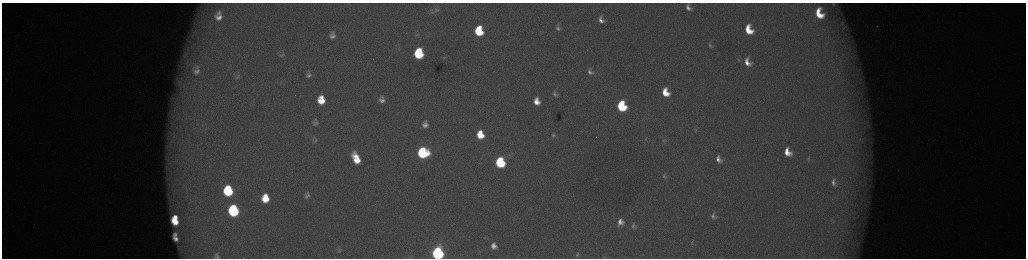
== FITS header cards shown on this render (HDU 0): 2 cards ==
NAXIS1  =                 2048 /fastest changing axis
NAXIS2  =                  512 /next to fastest changing axis

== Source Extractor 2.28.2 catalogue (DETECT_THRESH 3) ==
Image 2048 x 512 px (HDU 0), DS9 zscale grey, zoomed out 1/2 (1 PNG px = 2 x 2 image px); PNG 1028 x 260 px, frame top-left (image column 1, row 511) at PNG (2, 3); no overlay
Background 175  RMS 2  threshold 6.12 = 3 sigma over >= 5 px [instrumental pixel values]
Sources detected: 67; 3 cannot appear on this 1/2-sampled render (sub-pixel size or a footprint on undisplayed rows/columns) and are not listed; the other 64 listed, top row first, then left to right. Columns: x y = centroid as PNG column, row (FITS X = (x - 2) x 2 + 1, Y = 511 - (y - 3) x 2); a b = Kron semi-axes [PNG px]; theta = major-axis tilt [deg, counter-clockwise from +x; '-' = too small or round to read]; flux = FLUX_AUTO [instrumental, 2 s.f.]
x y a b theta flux
833 4 8 8 - 1900
688 7 11 7 -60 3100
437 9 8 4 8 930
432 12 6 4 -18 550
819 13 13 9 -65 13000
218 16 13 10 86 5100
601 20 10 7 -76 3000
558 28 9 6 -73 1700
749 30 9 6 -66 12000
479 31 8 6 -80 23000
332 35 7 6 - 2200
417 35 6 2 13 420
710 45 9 4 -66 1100
185 53 9 4 26 1700
419 53 8 6 -86 33000
282 55 9 6 20 1300
444 57 4 2 - 270
738 60 5 3 - 550
747 62 11 7 -65 5000
197 67 12 7 -53 2900
197 71 13 10 -24 3900
590 71 10 7 -70 2300
308 75 6 4 68 1500
237 77 7 4 -17 800
665 92 8 6 -65 9800
555 94 7 5 -79 1200
321 100 7 6 - 9900
382 100 6 5 - 2100
537 101 7 5 -79 5100
621 106 8 6 -70 40000
315 123 7 4 14 1000
425 124 7 6 - 2500
695 130 6 4 -51 730
480 135 7 6 - 11000
553 135 5 4 - 770
645 139 5 3 - 430
315 140 6 5 - 900
664 140 7 6 - 1300
787 152 9 7 -61 7100
423 153 8 7 - 59000
356 158 11 6 -65 11000
718 159 9 6 -61 3100
808 159 8 3 -83 750
500 162 7 6 - 51000
664 176 9 6 -87 1200
833 183 6 4 -77 1700
228 191 9 7 -84 34000
307 195 6 4 79 1300
265 198 7 6 - 10000
233 210 8 7 - 61000
713 216 8 7 - 1800
175 217 4 3 - 3700
175 222 8 5 -42 8700
620 222 9 7 78 3600
633 226 9 7 -82 1600
175 234 4 3 - 980
175 238 7 4 -57 2600
692 243 7 4 75 660
494 246 8 7 - 3300
339 250 6 4 75 780
438 253 7 6 - 130000
216 255 6 4 -58 680
577 255 6 4 76 780
218 257 8 3 -10 730
At the frame edge (FLAGS 8, measured only in part): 4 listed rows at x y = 833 4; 688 7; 438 253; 218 257
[3 sub-pixel or undisplayed-footprint detections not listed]